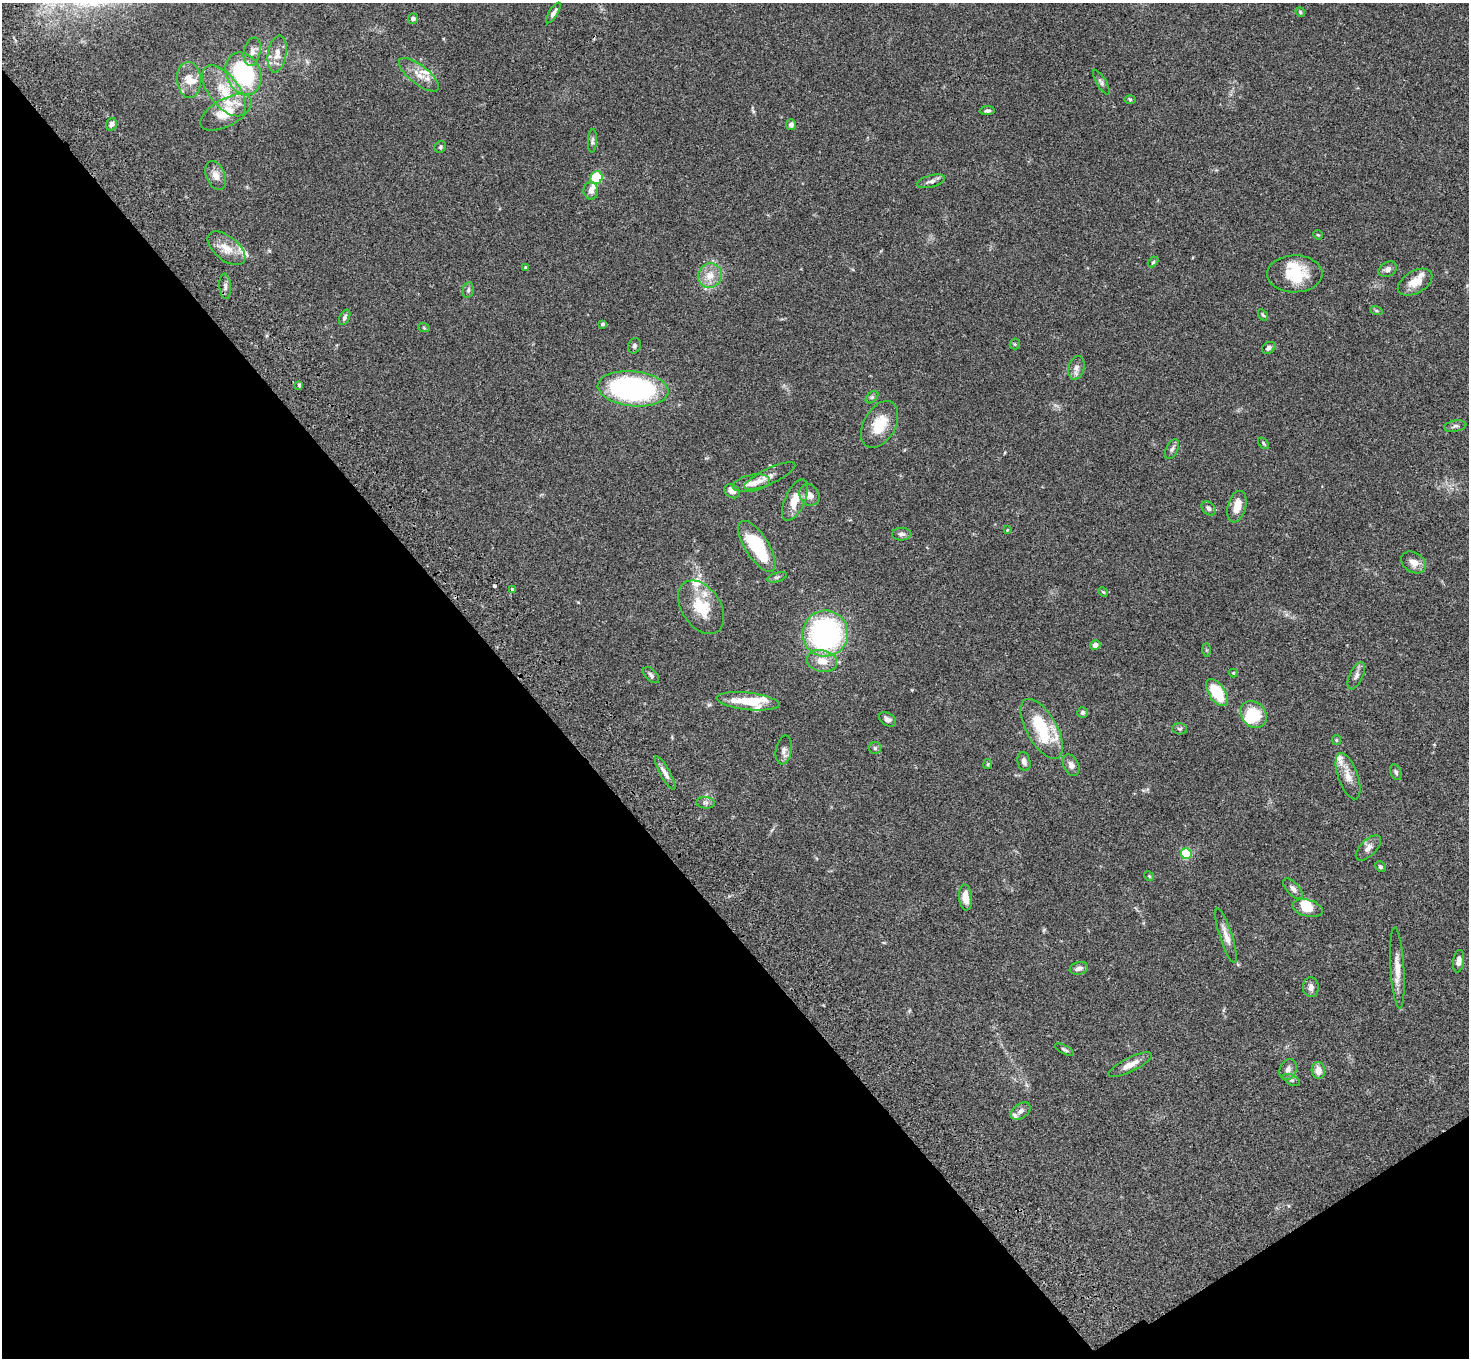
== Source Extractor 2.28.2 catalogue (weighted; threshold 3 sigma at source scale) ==
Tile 14 of 4 x 4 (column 2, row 4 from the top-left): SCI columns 1574-3040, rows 378-1733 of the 6077 x 6038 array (HDU 1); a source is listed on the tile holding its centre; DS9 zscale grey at full resolution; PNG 1471 x 1360 px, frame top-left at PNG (2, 3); each listed source drawn as its Kron ellipse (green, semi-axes under 4 px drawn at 4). Shown black and unused: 38% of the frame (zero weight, under 3 of 4 exposures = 6% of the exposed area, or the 3 px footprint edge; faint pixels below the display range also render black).
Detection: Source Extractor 2.28.2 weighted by HDU 2 'WHT'; one run over the whole footprint, this tile lists its part. Background 0.0588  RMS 0.0053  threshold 0.024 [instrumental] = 3 sigma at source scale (4.5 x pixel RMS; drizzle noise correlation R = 1.50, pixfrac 1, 0.05/0.05 arcsec/px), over >= 5 px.
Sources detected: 121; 2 inside a brighter object's white glare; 1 cosmic-ray / hot-pixel residue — neither listed nor drawn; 14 inside a brighter listed object's ellipse — not listed separately; the other 104 listed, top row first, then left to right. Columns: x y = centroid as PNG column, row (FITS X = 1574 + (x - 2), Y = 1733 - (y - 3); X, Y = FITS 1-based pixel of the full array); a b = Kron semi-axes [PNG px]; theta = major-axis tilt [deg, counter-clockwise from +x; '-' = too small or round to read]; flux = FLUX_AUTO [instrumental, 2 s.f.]
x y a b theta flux
1300 12 5 4 - 0.64
553 13 12 4 58 2
413 19 5 5 - 1.8
252 52 14 8 79 3.1
277 54 19 9 80 5
243 74 22 17 -65 48
419 75 24 9 -38 6.5
189 80 18 12 -86 6.3
1101 82 14 5 -59 1.4
224 91 30 15 -52 15
1130 99 6 4 -1 0.67
987 111 7 4 3 1.2
226 112 28 13 29 13
111 124 6 5 - 1.9
791 125 5 5 - 1.8
592 141 12 4 87 1.2
440 147 6 5 - 0.89
216 175 15 9 -68 4
596 178 7 6 - 19
931 181 14 6 15 2.2
591 191 9 7 -87 2.5
1318 235 5 4 - 0.48
226 248 22 12 -39 7.6
1153 262 6 4 45 0.61
526 268 3 3 - 1.3
1388 269 9 7 31 2.5
1295 274 28 18 0 19
710 276 12 12 - 6.4
1415 282 19 11 30 7
225 286 12 5 -86 1.9
468 290 8 5 79 1.2
1376 310 6 4 -20 0.67
1263 315 6 4 -57 0.68
345 317 8 5 64 1.2
602 324 4 3 - 0.81
424 328 6 3 -19 0.57
1015 344 5 5 - 0.64
634 346 8 6 67 1.1
1269 348 7 5 32 1.7
1076 368 12 8 75 2.7
299 385 4 4 - 0.71
633 389 35 17 -6 110
872 397 7 4 45 0.91
880 424 25 16 60 12
1455 426 11 5 10 1.5
1264 443 7 3 -49 0.62
1172 449 10 5 64 1.4
770 476 28 8 25 4.4
751 483 19 8 11 4.7
732 491 8 6 -36 3.9
809 495 11 9 -57 3.4
795 500 22 10 66 8.5
1237 506 16 9 74 6.7
1209 508 8 6 -44 1.6
1007 530 4 3 - 0.4
901 534 9 6 3 1.6
757 546 29 11 -58 34
1414 562 13 9 -33 4.2
777 577 10 4 18 1.2
512 589 3 3 - 0.73
1103 592 5 4 - 0.63
701 607 29 19 -56 16
825 634 23 22 - 110
1095 645 5 4 - 2.2
1206 650 7 4 -89 0.73
822 661 15 10 -12 7
1233 673 4 4 - 0.41
651 675 10 5 -46 1.4
1356 676 15 6 65 2.2
1217 693 15 8 -56 18
748 701 31 8 -6 14
1082 713 5 5 - 1.1
1254 714 14 12 -46 16
887 719 9 6 -30 1.8
1042 729 33 15 -60 31
1179 729 7 5 -1 0.94
1336 740 5 4 - 0.57
875 748 6 6 - 1
784 750 14 8 80 2.5
1024 761 10 6 -76 2
988 764 5 4 - 0.61
1071 765 11 7 -66 2.5
1396 772 8 5 -67 1.1
665 773 19 5 -60 2.9
1348 776 24 10 -70 5.8
706 803 9 5 -5 1.6
1368 848 16 8 45 3.1
1186 854 5 5 - 37
1380 867 5 4 - 0.83
1149 876 5 4 - 0.53
1293 889 13 6 -47 2
966 897 13 6 -85 5.9
1307 908 15 8 -14 6
1226 936 28 6 -72 4.7
1458 961 11 5 81 2.3
1079 968 9 6 13 2.4
1397 968 40 7 -86 6.8
1311 987 10 8 -84 2.5
1064 1050 10 4 -28 1
1130 1065 24 7 26 5
1288 1070 11 8 67 2.3
1318 1070 8 6 -87 4.3
1292 1080 9 5 -27 1.1
1021 1111 11 7 36 2.3